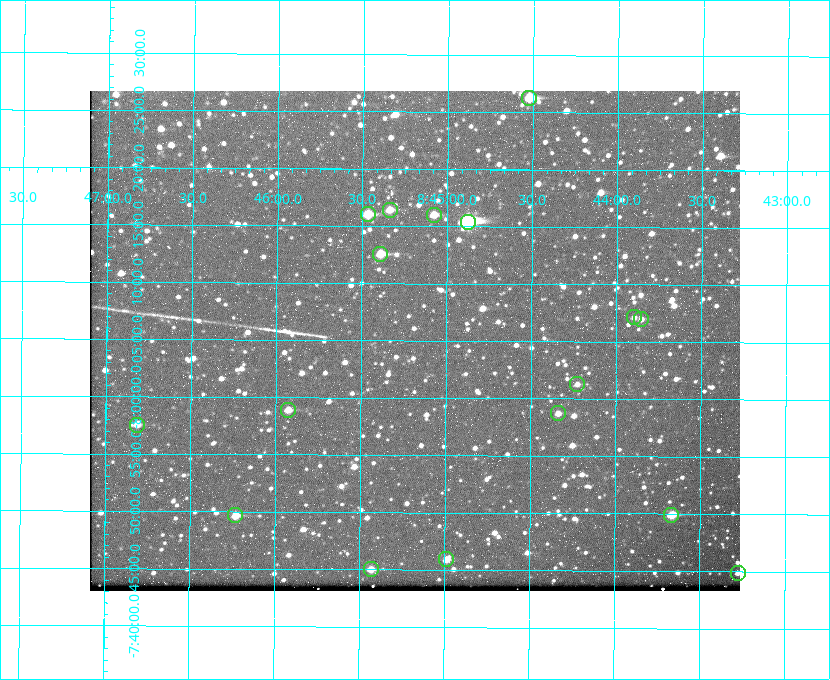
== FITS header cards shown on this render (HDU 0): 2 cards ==
NAXIS1  =                  650 / Width of table row in bytes
NAXIS2  =                  500 / Number of rows in table

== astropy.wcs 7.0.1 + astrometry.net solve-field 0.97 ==
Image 650 x 500 px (HDU 0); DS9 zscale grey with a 90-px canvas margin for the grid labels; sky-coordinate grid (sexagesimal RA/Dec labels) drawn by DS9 from the SOLVED WCS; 17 Tycho-2 reference stars matched to detected sources circled (green)
Header WCS: none
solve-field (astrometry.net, Tycho-2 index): SOLVED blind (the file carries no WCS)
Solved WCS: RA---TAN-SIP/DEC--TAN-SIP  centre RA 08:45:11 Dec -08:05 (131.30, -8.08 deg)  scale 5.24 arcsec/px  FOV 56.8' x 43.7'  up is +179 deg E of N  parity flipped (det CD > 0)
(file carries no celestial WCS; the grid is the blind solution)
Tycho-2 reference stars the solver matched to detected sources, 17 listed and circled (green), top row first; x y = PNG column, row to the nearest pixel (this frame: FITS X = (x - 90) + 1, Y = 500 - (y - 91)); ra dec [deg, ICRS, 3 dp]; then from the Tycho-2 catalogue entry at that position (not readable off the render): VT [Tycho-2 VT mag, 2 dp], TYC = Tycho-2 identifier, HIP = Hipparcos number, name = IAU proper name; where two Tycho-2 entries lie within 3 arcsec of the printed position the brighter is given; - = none
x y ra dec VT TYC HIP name
529 98 131.131 -8.438 9.34 5442-845-1 - -
390 210 131.335 -8.274 10.98 5442-594-1 - -
368 214 131.367 -8.267 10.01 5442-454-1 - -
434 215 131.270 -8.267 10.78 5442-693-1 - -
468 222 131.219 -8.257 7.68 5442-1112-1 42924 -
380 254 131.348 -8.210 9.85 5442-617-1 - -
634 317 130.974 -8.119 12.03 5442-588-1 - -
641 319 130.964 -8.116 12.42 5442-381-1 - -
577 384 131.057 -8.021 12.20 5442-277-1 - -
288 410 131.481 -7.982 10.84 5442-1444-1 - -
558 413 131.085 -7.979 12.05 5442-273-1 - -
137 425 131.703 -7.959 11.45 5442-1027-1 - -
235 515 131.557 -7.828 10.76 5442-1179-1 - -
671 515 130.917 -7.832 10.58 5442-498-1 - -
446 559 131.247 -7.766 11.19 5442-426-1 - -
371 569 131.357 -7.750 10.86 5442-458-1 - -
738 573 130.819 -7.748 12.22 5442-892-1 - -